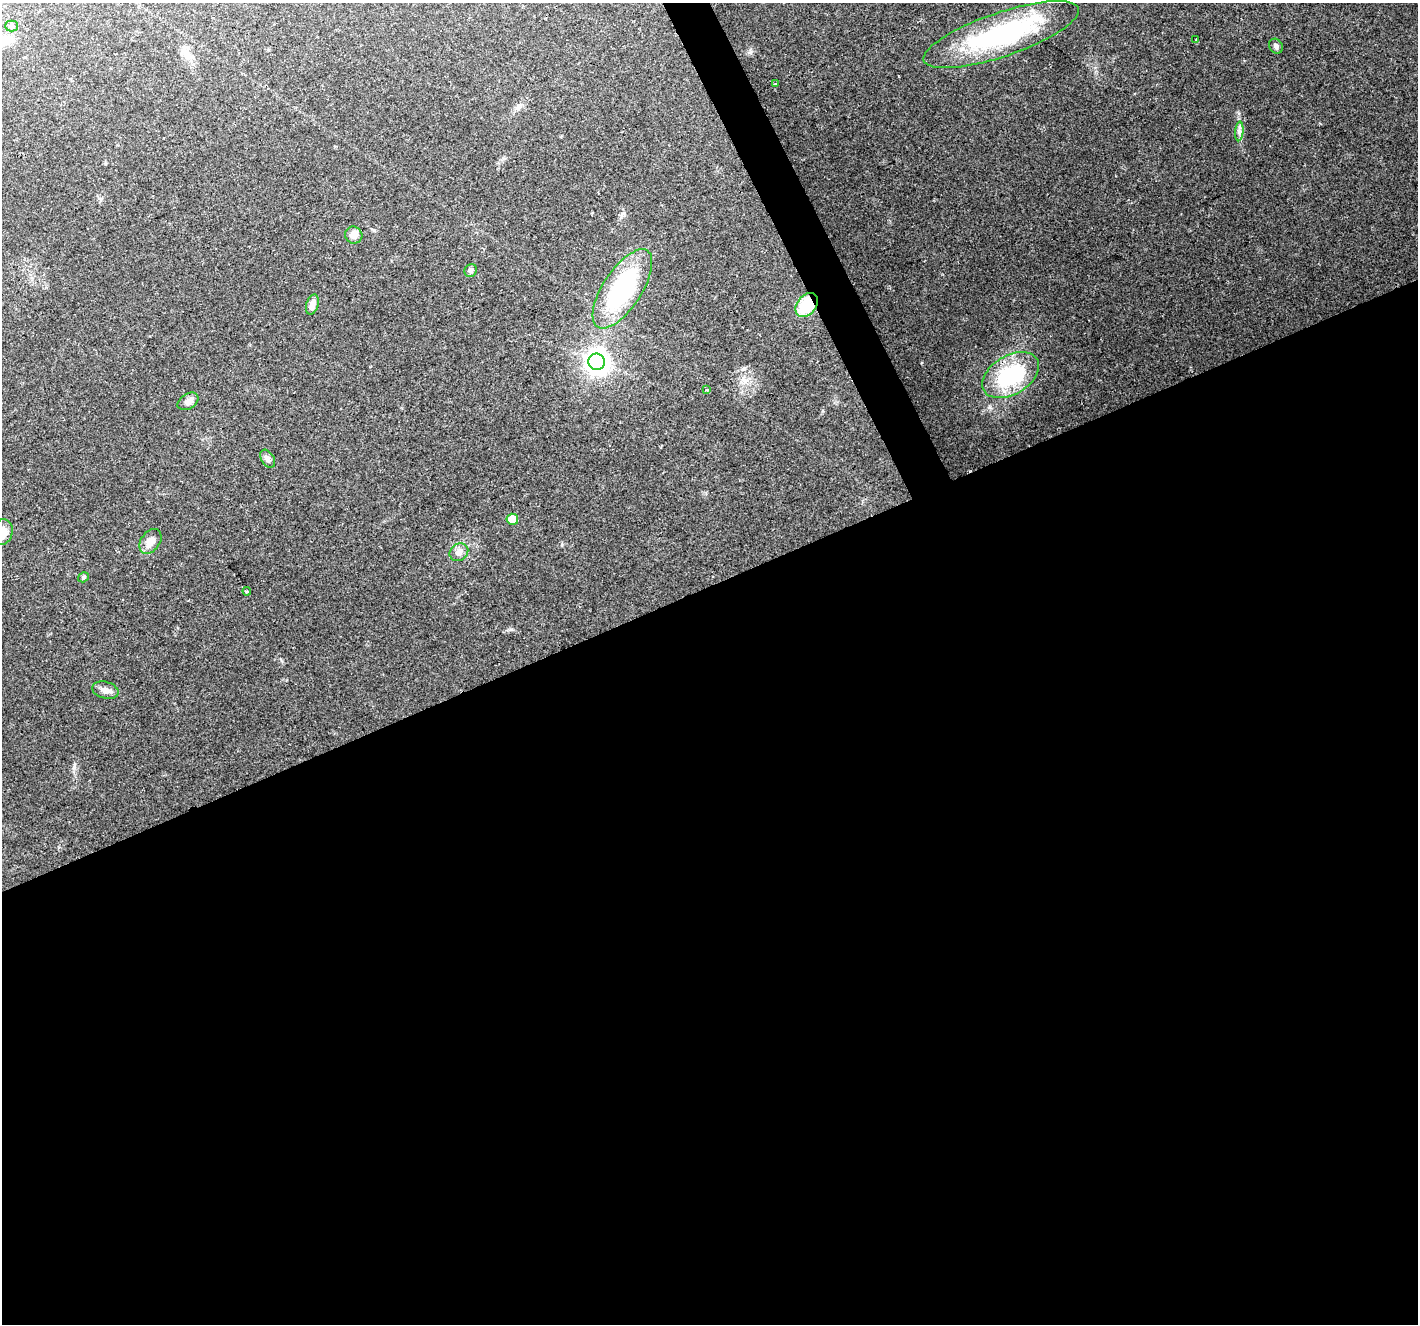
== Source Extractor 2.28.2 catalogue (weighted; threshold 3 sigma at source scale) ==
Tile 15 of 4 x 4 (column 3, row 4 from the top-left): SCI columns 2831-4246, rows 91-1412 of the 5664 x 5527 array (HDU 1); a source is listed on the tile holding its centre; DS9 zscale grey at full resolution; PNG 1420 x 1326 px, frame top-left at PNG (2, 3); each listed source drawn as its Kron ellipse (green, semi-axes under 4 px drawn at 4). Shown black and unused: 57% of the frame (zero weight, under 2 of 3 exposures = <1% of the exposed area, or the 3 px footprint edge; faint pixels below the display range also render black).
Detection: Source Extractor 2.28.2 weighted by HDU 2 'WHT'; one run over the whole footprint, this tile lists its part. Background 0.148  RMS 0.0075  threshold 0.034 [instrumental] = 3 sigma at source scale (4.5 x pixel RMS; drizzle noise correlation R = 1.50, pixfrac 1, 0.0396/0.0396 arcsec/px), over >= 5 px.
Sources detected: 24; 1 inside a brighter object's white glare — neither listed nor drawn; the other 23 listed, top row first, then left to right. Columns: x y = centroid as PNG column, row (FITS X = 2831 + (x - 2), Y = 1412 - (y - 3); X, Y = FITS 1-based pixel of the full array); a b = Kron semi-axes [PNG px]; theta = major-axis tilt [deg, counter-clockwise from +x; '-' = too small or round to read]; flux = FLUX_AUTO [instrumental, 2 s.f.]
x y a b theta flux
12 26 6 5 - 1.5
1001 35 82 22 19 110
1196 39 3 2 - 0.81
1276 46 8 6 -53 2
776 84 3 3 - 2.3
1239 131 10 4 85 2.3
354 235 9 8 - 5.2
471 270 7 6 - 1.7
622 289 45 19 57 93
312 304 10 6 73 5.4
807 305 13 9 53 30
597 362 8 8 - 620
1011 375 31 19 31 64
707 390 3 3 - 0.7
188 401 11 7 32 3.9
268 459 10 6 -58 2.5
512 519 6 5 - 12
2 532 13 10 74 9.3
150 541 13 9 54 6.5
459 552 10 8 35 4.3
84 577 6 4 33 1.3
247 591 4 3 - 3
105 690 13 8 -15 4.6
Overlapping masked pixels (flux is a lower limit): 1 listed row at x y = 807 305
Isophote crosses this tile's border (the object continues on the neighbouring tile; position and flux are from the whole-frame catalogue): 1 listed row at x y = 2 532
Unlisted compact peaks at least as high as the median listed source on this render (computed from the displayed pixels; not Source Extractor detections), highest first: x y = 990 407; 750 52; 511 629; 74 767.